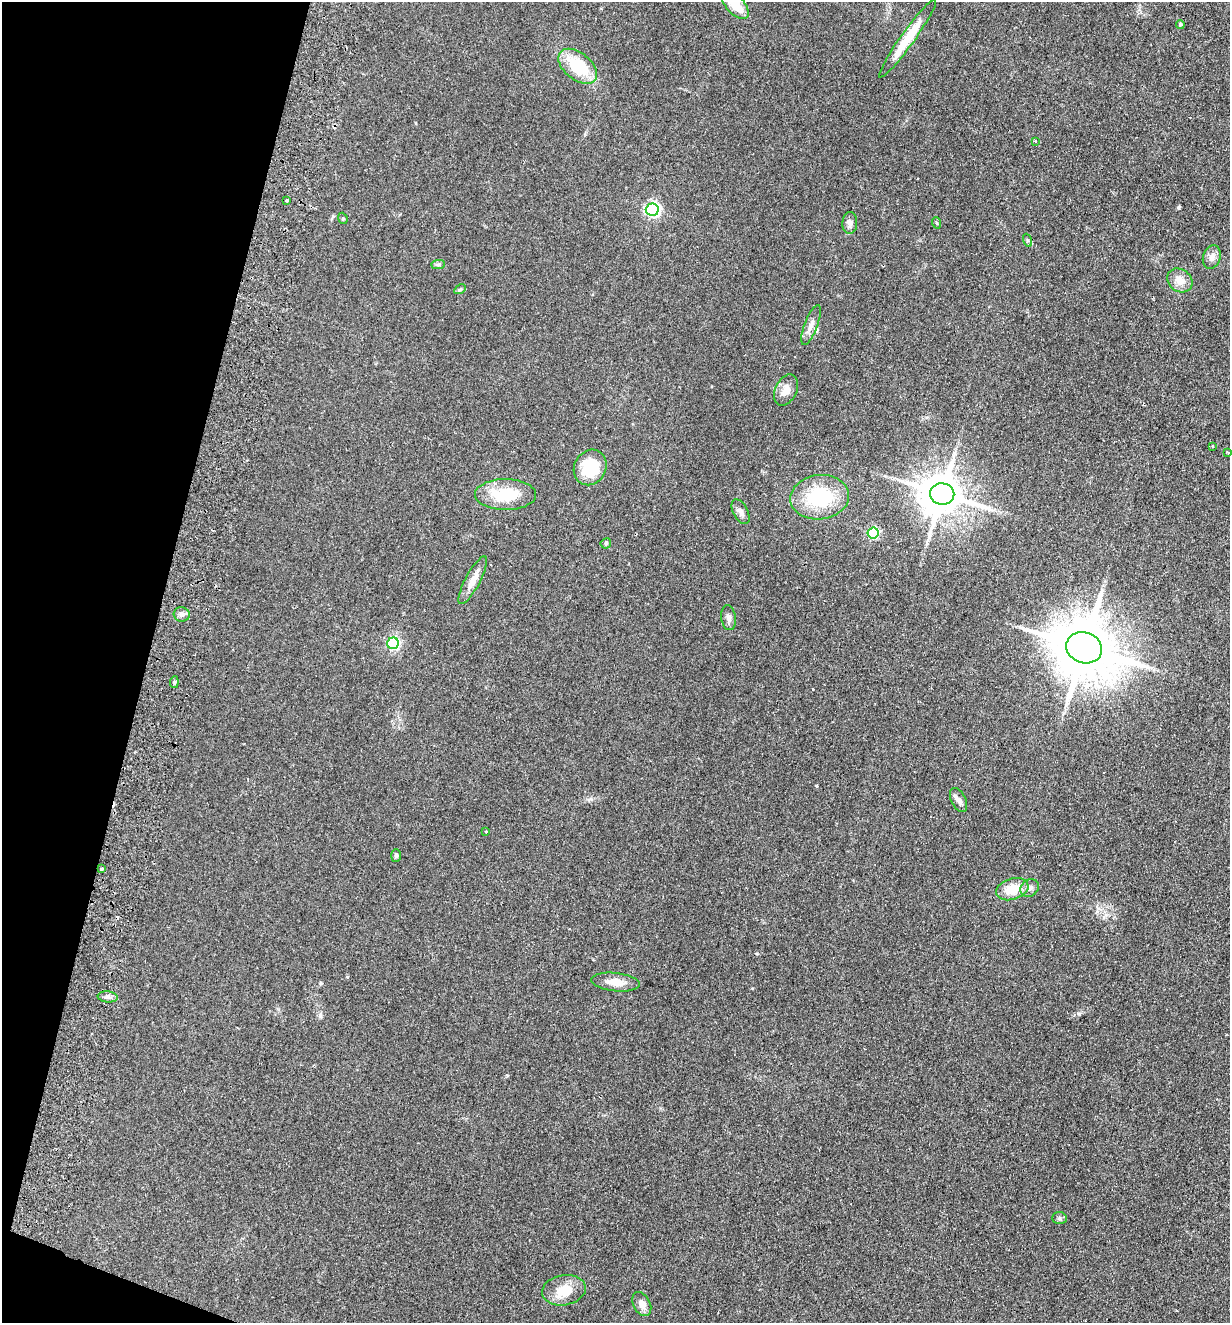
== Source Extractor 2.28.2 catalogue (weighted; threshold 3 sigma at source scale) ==
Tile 9 of 4 x 4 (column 1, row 3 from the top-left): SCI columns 312-1539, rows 1342-2662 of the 5410 x 5325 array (HDU 1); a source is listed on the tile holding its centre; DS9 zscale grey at full resolution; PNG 1232 x 1325 px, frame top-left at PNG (2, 2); each listed source drawn as its Kron ellipse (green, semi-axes under 4 px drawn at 4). Shown black and unused: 13% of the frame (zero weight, under 2 of 3 exposures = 3% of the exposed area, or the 3 px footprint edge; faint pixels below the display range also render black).
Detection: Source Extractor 2.28.2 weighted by HDU 2 'WHT'; one run over the whole footprint, this tile lists its part. Background 0.133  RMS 0.01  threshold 0.0471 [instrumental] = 3 sigma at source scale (4.5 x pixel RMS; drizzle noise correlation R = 1.50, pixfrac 1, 0.05/0.05 arcsec/px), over >= 5 px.
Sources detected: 47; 2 cosmic-ray / hot-pixel residue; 1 long thin detection or spike segment (spike, bleed or trail) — neither listed nor drawn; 1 inside a brighter listed object's ellipse — not listed separately; the other 43 listed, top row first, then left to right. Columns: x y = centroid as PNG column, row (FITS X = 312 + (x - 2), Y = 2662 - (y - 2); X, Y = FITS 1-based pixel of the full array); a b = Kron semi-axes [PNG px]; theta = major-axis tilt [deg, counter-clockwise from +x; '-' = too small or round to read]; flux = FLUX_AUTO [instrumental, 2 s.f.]
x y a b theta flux
735 4 18 9 -48 24
1180 24 4 4 - 1.5
908 38 47 7 54 30
578 66 22 13 -39 45
1035 141 4 3 - 0.88
287 200 3 3 - 1.9
652 210 6 6 - 220
343 218 6 4 -69 1.3
850 223 11 7 89 4.9
937 223 6 3 -70 1
1027 240 7 4 -71 1.5
1212 257 12 8 73 5.8
438 264 7 4 1 1.7
1180 280 13 11 -36 11
460 289 6 4 29 1.5
811 325 21 6 69 6.6
786 390 16 10 64 9.6
1213 447 3 3 - 1.7
1228 452 3 3 - 3.6
590 467 18 16 62 41
942 494 12 10 -9 3500
505 495 30 15 0 42
820 497 29 22 7 66
741 512 13 7 -62 4.7
873 533 5 5 - 110
606 543 5 5 - 1.8
473 580 27 7 62 11
182 614 8 7 - 3.9
728 618 12 7 -82 4.2
393 643 6 5 - 160
1084 648 18 15 -22 7900
174 682 6 4 83 1.8
958 800 13 7 -63 4.3
486 832 3 3 - 0.98
396 855 6 5 - 1.9
101 869 3 2 - 1.4
1030 888 10 8 40 4.7
1012 889 16 10 17 21
615 982 24 9 -6 12
108 997 10 5 -5 3.3
1059 1218 7 6 - 2.1
564 1290 22 15 11 20
642 1304 13 8 -62 7
Isophote crosses this tile's border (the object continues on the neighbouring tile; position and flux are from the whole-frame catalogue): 1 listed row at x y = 735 4
Unlisted compact peaks at least as high as the median listed source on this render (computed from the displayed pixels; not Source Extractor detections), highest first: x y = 1179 208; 1078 1013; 320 1016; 321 983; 347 977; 507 1075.